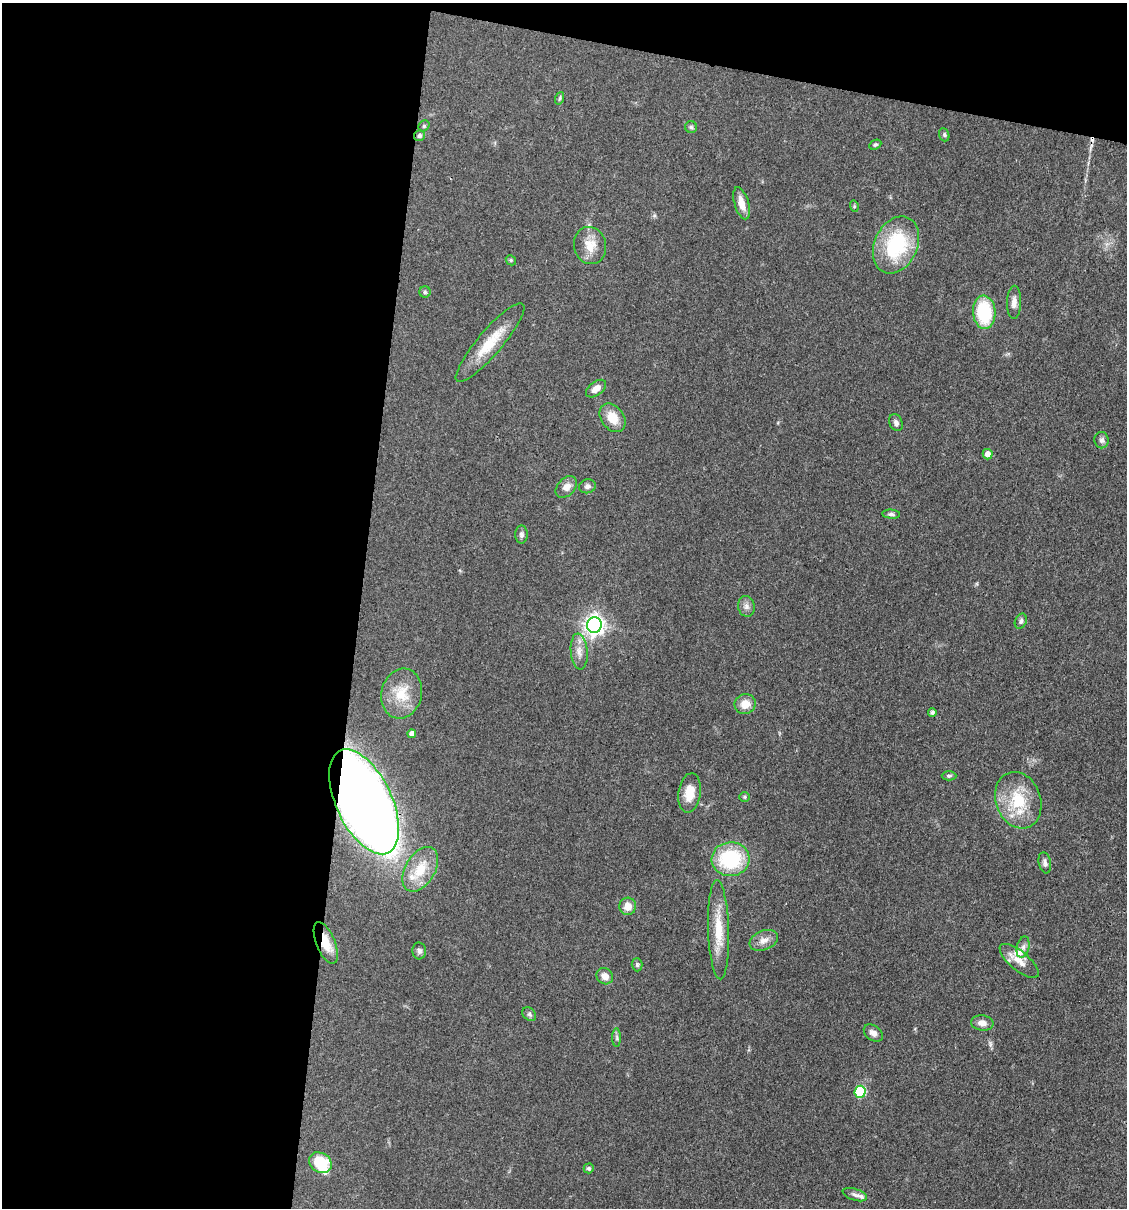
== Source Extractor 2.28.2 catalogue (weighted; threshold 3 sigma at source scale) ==
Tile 1 of 4 x 4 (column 1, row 1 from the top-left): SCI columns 233-1357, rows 3622-4827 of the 4848 x 4827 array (HDU 1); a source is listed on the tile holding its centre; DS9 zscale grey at full resolution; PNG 1129 x 1210 px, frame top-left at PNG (2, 3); each listed source drawn as its Kron ellipse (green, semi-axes under 4 px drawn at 4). Shown black and unused: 36% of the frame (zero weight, under 3 of 4 exposures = <1% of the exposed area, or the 3 px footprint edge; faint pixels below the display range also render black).
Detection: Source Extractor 2.28.2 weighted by HDU 2 'WHT'; one run over the whole footprint, this tile lists its part. Background 0.0764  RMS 0.0059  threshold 0.0266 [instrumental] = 3 sigma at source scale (4.5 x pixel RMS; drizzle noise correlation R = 1.50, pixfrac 1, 0.05/0.05 arcsec/px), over >= 5 px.
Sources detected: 62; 1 cosmic-ray / hot-pixel residue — neither listed nor drawn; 4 inside a brighter listed object's ellipse — not listed separately; the other 57 listed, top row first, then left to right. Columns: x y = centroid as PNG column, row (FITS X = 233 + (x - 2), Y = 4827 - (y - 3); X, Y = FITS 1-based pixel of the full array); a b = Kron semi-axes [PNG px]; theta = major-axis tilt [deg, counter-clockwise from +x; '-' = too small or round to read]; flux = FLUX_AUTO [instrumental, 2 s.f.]
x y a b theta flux
560 98 6 4 71 0.88
424 126 6 5 - 0.86
691 127 6 6 - 1.1
944 135 7 5 -70 1
419 136 5 5 - 1.8
875 145 6 4 26 1
742 203 16 7 -73 6.4
854 206 6 3 -73 0.76
896 245 30 21 65 44
590 246 19 16 -75 10
511 260 5 4 - 0.84
425 292 6 5 - 1.1
1014 302 16 7 88 3.7
984 312 16 11 -85 35
490 343 51 12 50 18
596 389 11 7 37 4.5
613 418 15 11 -53 11
896 423 9 6 -65 1.9
1101 440 8 7 - 1.8
988 454 5 5 - 4.7
587 486 8 7 - 1.9
566 487 13 8 45 4.4
891 514 9 4 -4 1.5
521 535 9 6 90 1.7
746 606 10 8 -82 2.8
1021 621 8 5 64 1.5
594 625 8 7 - 300
579 651 18 8 -85 5.2
402 694 25 20 76 16
745 704 10 10 - 6.8
932 712 4 3 - 1.5
412 734 4 4 - 3.5
949 776 7 4 0 1.1
690 793 20 11 82 10
745 797 5 5 - 0.88
1018 800 29 22 -70 25
364 802 56 28 -65 870
731 859 19 17 7 42
1045 863 11 6 -79 2.2
420 869 24 14 59 15
628 906 9 8 - 5.9
719 930 49 10 -88 17
764 940 15 9 21 4.6
326 943 22 9 -68 10
1023 947 10 6 74 2.4
419 951 8 7 - 1.8
1019 961 24 9 -40 7.1
637 965 6 5 - 1.1
605 976 9 7 -36 4.4
529 1014 8 6 -46 1.3
982 1023 11 7 -8 4.2
873 1033 10 7 -38 3.1
617 1038 9 4 -90 1.3
860 1092 6 5 - 37
320 1163 12 9 -31 23
589 1168 5 5 - 1.1
855 1195 12 5 -18 2.1
Overlapping masked pixels (flux is a lower limit): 3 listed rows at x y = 419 136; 364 802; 326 943